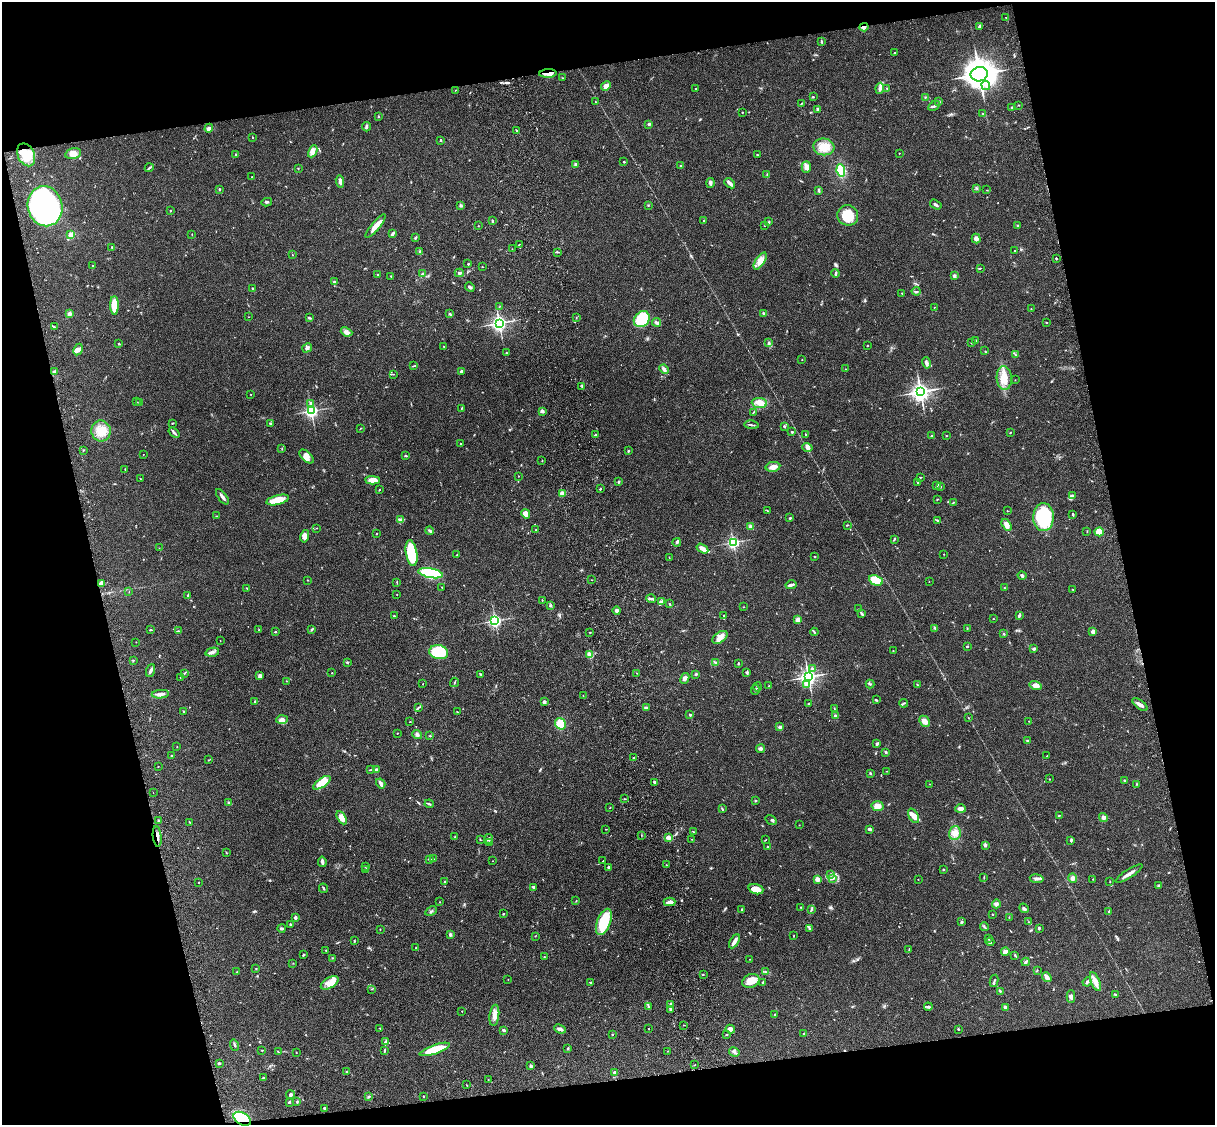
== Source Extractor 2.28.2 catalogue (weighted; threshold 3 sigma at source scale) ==
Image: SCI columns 121-4972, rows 275-4763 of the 5089 x 4924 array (HDU 1 of 3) = the unmasked area's bounding box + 8 px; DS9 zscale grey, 4 x 4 block average (1 PNG px = mean of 4 x 4 image px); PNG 1217 x 1127 px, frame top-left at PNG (2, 2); each listed source drawn as its Kron ellipse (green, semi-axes under 4 px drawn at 4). Shown black and unused: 26% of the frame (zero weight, under 3 of 4 exposures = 6% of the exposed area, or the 3 px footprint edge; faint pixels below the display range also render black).
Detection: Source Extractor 2.28.2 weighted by HDU 2 'WHT'. Background 0.0864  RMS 0.0061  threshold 0.0274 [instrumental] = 3 sigma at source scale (4.5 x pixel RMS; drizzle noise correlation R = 1.50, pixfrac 1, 0.05/0.05 arcsec/px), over >= 5 px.
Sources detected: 607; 1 inside a brighter object's white glare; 1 cosmic-ray / hot-pixel residue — neither listed nor drawn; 10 coinciding with a brighter row at this scale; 24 inside a brighter listed object's ellipse — not listed separately; of the other 571, all 500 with FLUX_AUTO >= 1.03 (the completeness limit of this list) listed and drawn (71 fainter detections not listed), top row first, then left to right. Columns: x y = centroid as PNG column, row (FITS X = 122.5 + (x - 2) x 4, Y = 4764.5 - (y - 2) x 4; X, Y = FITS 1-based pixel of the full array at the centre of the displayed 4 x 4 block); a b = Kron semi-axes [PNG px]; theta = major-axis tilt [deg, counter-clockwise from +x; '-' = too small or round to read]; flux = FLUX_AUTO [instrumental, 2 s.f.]
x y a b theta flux
1006 17 2 2 - 1.9
979 26 4 2 - 3.8
864 27 4 3 - 8.3
822 41 4 2 - 4
895 53 2 2 - 2.3
548 73 8 3 4 16
979 74 8 7 - 3400
563 78 2 2 - 1.8
986 85 5 3 - 9.7
606 86 5 4 - 18
880 88 5 3 - 15
886 88 2 2 - 1.5
695 89 2 2 - 1.7
455 90 2 2 - 1.2
813 97 2 2 - 2.6
925 97 2 2 - 2.2
596 102 3 2 - 1.4
939 102 2 2 - 6.3
802 103 4 2 - 3.8
1019 105 2 2 - 1.5
934 106 6 2 29 8.5
1012 107 2 2 - 1.9
818 109 3 3 - 9.2
742 112 2 2 - 2.6
983 113 2 2 - 1.4
378 117 2 2 - 1.6
649 124 3 2 - 5.3
366 127 5 2 - 5.7
209 128 4 3 - 8.7
516 130 3 2 - 3.3
253 137 2 2 - 2.1
441 140 2 2 - 4.4
824 147 10 8 -9 49
313 151 6 3 64 15
899 153 2 2 - 1.6
73 154 8 5 13 22
235 154 3 2 - 2.7
26 155 12 8 -64 100
757 155 2 2 - 1.9
624 162 2 2 - 3.2
575 164 3 2 - 4.1
681 166 2 2 - 2.1
806 167 6 4 90 15
149 168 4 2 - 4.3
298 168 2 2 - 1.7
841 171 6 4 -83 110
767 175 3 2 - 2.7
252 177 2 2 - 1.5
340 181 6 2 -84 14
710 183 5 3 - 7.9
730 183 6 2 -41 17
976 188 2 2 - 1.6
219 189 3 2 - 2.5
819 190 3 2 - 5.3
987 190 2 2 - 1.2
267 202 5 2 - 4.5
461 205 4 3 - 4.8
936 205 6 2 -33 8.5
45 206 20 17 -75 1000
648 206 2 2 - 2.4
170 211 2 2 - 3.4
848 215 10 10 - 84
704 220 2 2 - 1.6
492 221 3 2 - 4
769 222 2 2 - 2.9
376 226 15 3 51 37
478 226 2 2 - 1.4
765 226 2 2 - 1.6
1017 226 2 2 - 3.1
192 234 2 2 - 1.3
392 234 4 2 - 11
71 235 2 2 - 35
416 237 3 2 - 3.1
976 238 5 4 - 11
519 244 2 2 - 1.4
111 247 2 2 - 2.2
512 249 2 2 - 2.1
1015 250 2 2 - 1.1
420 252 3 2 - 3.9
557 252 4 2 - 3.8
292 255 3 2 - 1.4
1056 258 2 2 - 3.4
760 261 10 4 57 33
468 264 2 2 - 3
92 266 2 2 - 1.3
482 267 2 2 - 1.3
980 268 3 2 - 2.1
422 273 3 2 - 2.1
459 273 4 2 - 7.6
836 273 4 2 - 6.7
377 275 2 2 - 1.9
391 276 2 2 - 1.6
954 276 3 2 - 9.9
334 282 2 2 - 4.3
470 287 5 2 - 7.4
253 289 4 2 - 3.3
916 291 4 2 - 4.7
902 293 2 2 - 1.9
114 305 9 3 -89 83
500 306 2 2 - 1.3
934 307 2 2 - 1.2
1031 309 2 2 - 1.2
763 313 3 2 - 3.7
69 314 3 3 - 11
450 314 3 2 - 3.1
249 317 2 2 - 1
309 318 4 2 - 3.9
576 318 2 2 - 1.4
642 319 9 7 44 130
657 322 4 3 - 7.5
1046 322 2 2 - 2.3
499 323 3 3 - 810
54 327 2 2 - 2.7
346 332 6 4 -22 15
975 340 2 2 - 2.2
769 343 3 3 - 3.9
971 343 2 2 - 3.2
119 344 3 2 - 3
444 346 2 2 - 1.8
867 346 2 2 - 2.2
307 348 5 3 - 9.3
78 350 6 4 60 12
985 351 2 2 - 1.9
506 353 2 2 - 1.6
1015 355 3 2 - 1.9
802 360 2 2 - 1.6
926 363 5 3 - 12
414 366 3 2 - 2.4
664 369 5 3 - 10
845 369 2 2 - 1.7
461 371 3 2 - 10
54 372 4 3 - 6.9
393 374 2 2 - 1.4
1004 378 12 7 -86 43
1015 380 2 2 - 1.1
582 386 4 2 - 4.1
920 392 4 3 - 1400
251 394 2 2 - 1.3
136 402 2 2 - 1.9
139 403 2 2 - 1.8
759 403 7 5 -5 34
310 404 3 2 - 3.9
462 408 3 2 - 2.2
311 411 3 3 - 560
542 411 3 2 - 9.9
753 413 3 2 - 2.8
172 423 2 2 - 3
270 423 2 2 - 2.6
752 425 7 2 -7 5.5
784 426 3 2 - 4.3
360 429 2 2 - 1.9
101 431 10 9 - 53
792 432 2 2 - 5.8
1010 432 2 2 - 1.9
174 433 6 2 -38 7.1
595 435 2 2 - 5.4
806 435 2 2 - 3.4
931 435 2 2 - 2.5
946 435 2 2 - 1.5
461 444 2 2 - 2.2
807 447 5 4 - 11
282 449 2 2 - 1.2
83 450 2 2 - 2
628 451 2 2 - 4.1
143 454 2 2 - 1.2
306 456 9 4 -43 20
406 456 2 2 - 5.3
542 461 2 2 - 2.4
773 467 7 4 11 20
125 469 2 2 - 1.6
519 476 2 2 - 1.4
920 477 3 2 - 2.3
140 478 2 2 - 1.7
373 480 7 4 -3 36
619 481 2 2 - 3.7
918 483 4 2 - 3.9
936 486 3 2 - 6.5
941 487 2 2 - 2.9
600 489 2 2 - 2.9
379 490 2 2 - 2.3
562 493 2 2 - 70
1072 495 4 2 - 5.1
222 497 9 2 -53 12
937 499 3 2 - 1.9
278 500 11 4 14 53
953 502 4 2 - 2.9
767 511 2 2 - 2.1
1007 511 2 2 - 1.3
526 514 5 4 - 24
1073 514 3 2 - 4
217 516 2 2 - 1.2
1044 517 14 10 88 250
790 518 3 2 - 3.9
400 520 2 2 - 1.9
938 520 4 2 - 5.8
847 525 2 2 - 2.7
1006 525 6 3 -56 19
751 527 4 3 - 8.4
317 528 2 2 - 1.1
536 529 2 2 - 1.1
430 531 4 3 - 6.6
1087 531 2 2 - 1.2
1099 532 4 4 - 49
376 534 2 2 - 2.7
305 536 6 4 76 17
894 539 4 2 - 3.2
677 542 4 2 - 4.8
733 542 2 2 - 590
159 548 2 2 - 1.2
702 549 6 3 -31 24
411 553 13 5 -80 180
944 554 2 2 - 1.1
457 555 2 2 - 1.6
814 556 2 2 - 2
669 558 2 2 - 1.4
430 573 12 4 -10 220
1022 576 4 3 - 6.6
308 580 2 2 - 1.6
591 580 2 2 - 1.2
876 580 7 5 -26 110
929 581 2 2 - 1
397 582 3 2 - 2.1
101 583 4 3 - 17
791 585 5 2 - 9.6
442 587 3 2 - 1.7
247 588 3 2 - 1.3
1004 588 2 2 - 2.5
1073 589 3 2 - 1.8
129 592 2 2 - 1.4
188 595 3 2 - 4.5
397 595 2 2 - 1.3
651 599 5 3 - 6.9
542 600 2 2 - 2.1
662 602 4 3 - 14
669 604 2 2 - 2.4
550 606 2 2 - 3
744 607 2 2 - 1.2
858 609 2 2 - 2.2
617 610 4 3 - 8.7
862 613 3 2 - 6.6
724 615 2 2 - 2.4
1019 615 4 3 - 4.7
394 616 3 2 - 3.2
798 619 3 3 - 25
993 619 2 2 - 1.6
495 621 3 3 - 620
935 628 4 2 - 5
967 628 2 2 - 2.2
312 629 3 2 - 2.9
151 630 3 2 - 2.9
259 630 2 2 - 1.1
178 631 2 2 - 1.2
276 632 2 2 - 2.7
590 632 2 2 - 2
814 632 4 2 - 3.6
1093 632 3 3 - 17
1004 634 3 2 - 3.2
720 637 8 5 35 22
220 640 2 2 - 1.1
136 642 2 2 - 1.2
967 646 2 2 - 4.4
1034 649 3 3 - 5.6
893 651 2 2 - 1.7
212 652 7 3 13 9.7
439 652 9 7 -12 190
590 655 2 2 - 160
133 660 2 2 - 1.9
347 662 3 2 - 4.3
715 662 3 2 - 3.5
738 664 3 2 - 3.2
812 669 2 2 - 27
151 670 6 3 69 9.3
184 673 2 2 - 2.4
332 673 2 2 - 1.8
637 673 2 2 - 1.3
747 673 3 2 - 3.9
481 674 3 2 - 2.3
696 674 3 2 - 2.1
260 676 3 2 - 14
180 677 2 2 - 1.6
808 677 3 3 - 1100
685 678 6 3 63 12
287 681 2 2 - 1.3
454 682 5 2 - 2.8
423 684 3 2 - 1.2
806 684 4 3 - 11
870 684 4 2 - 3.5
917 685 2 2 - 2.3
769 686 2 2 - 1.9
1035 686 6 4 -15 21
757 687 4 2 - 3.2
755 690 5 2 - 4.2
160 694 8 3 3 13
583 696 2 2 - 1.3
876 700 3 2 - 3.1
255 702 2 2 - 9.8
544 702 3 3 - 7.2
809 703 2 2 - 7.7
903 703 4 2 - 4.3
1140 704 9 3 -37 16
418 708 3 2 - 2.6
646 708 4 3 - 7.9
834 708 2 2 - 1.4
183 711 2 2 - 1.7
457 712 3 2 - 1.6
690 715 3 2 - 3.8
835 715 3 2 - 3.4
968 718 2 2 - 1.6
282 720 6 4 3 15
924 721 6 4 -44 19
1029 721 2 2 - 1.5
410 722 2 2 - 3.4
560 724 6 5 - 90
780 727 4 3 - 5.6
397 733 2 2 - 3
417 734 5 3 - 8.2
430 736 2 2 - 2.4
1028 741 4 2 - 3.3
877 744 4 3 - 5.4
177 747 2 2 - 1.2
761 749 4 3 - 10
886 752 3 2 - 3.7
171 755 2 2 - 2.2
1047 756 3 2 - 1.8
634 757 2 2 - 2.8
208 760 2 2 - 1.4
158 766 2 2 - 1.1
371 770 2 2 - 1.6
376 770 3 3 - 9.8
886 771 3 2 - 1
870 773 3 2 - 3.5
1049 779 2 2 - 1.8
1124 780 3 2 - 3.2
655 782 3 2 - 6.8
322 783 10 4 35 58
381 783 5 3 - 12
929 784 2 2 - 1.2
1137 784 2 2 - 1.1
153 793 2 2 - 2.4
625 799 2 2 - 1.3
755 800 2 2 - 2.8
229 802 3 3 - 4.7
429 804 4 2 - 4.8
878 806 6 5 - 26
610 808 3 2 - 1.2
722 809 3 2 - 3
961 809 5 3 - 19
1059 815 2 2 - 2.1
914 816 8 4 -59 24
1103 817 4 3 - 12
342 818 7 4 -59 28
771 820 6 2 -34 4.4
159 821 4 2 - 3.5
190 822 2 2 - 1.6
799 825 2 2 - 1.5
605 829 2 2 - 1.4
870 829 3 2 - 8.7
694 832 2 2 - 1.6
955 833 7 6 - 24
641 835 2 2 - 1.1
157 836 10 2 -83 10
455 837 2 2 - 1.7
669 837 4 3 - 15
480 839 2 2 - 1.7
488 839 5 2 - 4.9
691 839 2 2 - 1.1
765 840 2 2 - 1.8
1071 841 4 2 - 4.7
490 843 4 3 - 5.3
985 846 3 2 - 1.6
768 847 3 2 - 3
226 853 2 2 - 1.4
430 859 4 2 - 6.5
433 859 2 2 - 2.6
493 861 2 2 - 1.2
603 861 2 2 - 2.4
322 862 5 2 - 12
666 865 2 2 - 1.4
365 867 2 2 - 1.6
608 867 2 2 - 11
366 869 3 2 - 8.2
943 870 2 2 - 2.1
830 874 2 2 - 2
1129 874 15 2 32 22
984 877 3 2 - 2.4
1073 878 4 4 - 11
817 879 2 2 - 57
832 879 3 2 - 3.9
918 879 2 2 - 1.3
1037 879 7 3 -8 10
1093 879 2 2 - 1
1110 881 2 2 - 1.2
199 882 2 2 - 1.3
444 882 2 2 - 5.2
1159 886 3 3 - 6
533 887 3 2 - 6.6
323 888 5 2 - 3.9
756 889 7 5 -17 41
576 901 2 2 - 1.6
440 902 2 2 - 1.2
670 902 6 3 1 15
996 904 4 4 - 9.7
801 907 2 2 - 1.7
1024 908 5 3 - 7.1
742 909 2 2 - 9.6
811 909 4 2 - 4.7
431 911 6 2 29 4.8
1109 911 3 2 - 4.3
503 914 2 2 - 2.8
992 914 2 2 - 4
295 917 2 2 - 11
1009 918 4 2 - 1.7
604 922 14 6 70 160
962 922 3 2 - 3.5
1029 922 2 2 - 1.6
290 924 2 2 - 4.2
984 927 4 2 - 4.1
282 928 4 3 - 5.2
809 928 3 2 - 5
1039 928 3 2 - 4.9
380 929 2 2 - 1.6
450 934 4 3 - 5.4
535 936 2 2 - 1.4
793 936 2 2 - 1.5
988 939 2 2 - 2.4
355 941 2 2 - 1.4
734 941 7 2 59 26
990 942 4 2 - 4.7
416 948 2 2 - 1.7
909 949 2 2 - 1.1
326 951 2 2 - 1.1
1005 952 4 3 - 22
303 955 3 2 - 4.7
1015 955 3 2 - 3.3
544 957 2 2 - 1.4
332 958 2 2 - 1.8
749 959 2 2 - 1.2
1026 962 4 2 - 6
293 963 2 2 - 1.2
256 968 2 2 - 1.4
1037 970 2 2 - 1.3
236 972 2 2 - 1.3
766 972 3 2 - 2.8
703 974 2 2 - 1.8
1047 977 5 3 - 20
508 980 2 2 - 1
751 981 9 7 24 44
994 981 6 2 81 4.1
591 982 3 2 - 3.4
763 982 2 2 - 3.8
1087 982 5 2 - 8.1
1095 982 10 4 -67 32
330 983 10 5 31 28
372 989 2 2 - 1.6
1000 991 3 2 - 3
1116 995 3 2 - 4.3
1071 997 6 3 -88 9
670 1004 2 2 - 8.6
648 1006 3 2 - 3.7
928 1007 4 3 - 5.4
1005 1007 3 3 - 7.5
670 1009 4 2 - 8
462 1011 2 2 - 1.7
494 1015 11 4 82 21
774 1015 3 2 - 4.2
684 1025 2 2 - 1.3
380 1028 2 2 - 2.2
649 1028 2 2 - 1.6
560 1029 6 3 -24 10
730 1029 5 3 - 15
958 1029 3 2 - 2.5
503 1030 3 2 - 5.9
804 1033 2 2 - 1.9
612 1035 2 2 - 3
726 1035 2 2 - 1.9
386 1042 4 3 - 5.4
235 1045 6 2 -72 5.1
568 1048 3 2 - 3.5
435 1049 16 4 19 96
262 1050 2 2 - 1.2
384 1051 4 2 - 3.1
668 1051 2 2 - 1.8
278 1052 2 2 - 1.7
296 1052 2 2 - 1.6
734 1052 5 2 - 6.7
219 1063 3 2 - 4.9
694 1065 2 2 - 1.5
531 1066 3 3 - 5.9
347 1072 2 2 - 3.4
614 1072 3 2 - 6.1
264 1078 2 2 - 2
488 1079 2 2 - 1.4
466 1085 2 2 - 1.6
290 1095 4 3 - 7.1
369 1096 4 2 - 3.8
423 1096 2 2 - 1.8
297 1101 3 2 - 3.2
289 1102 3 2 - 3.9
324 1108 3 2 - 4.4
242 1119 9 6 -31 160
Overlapping masked pixels (flux is a lower limit): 4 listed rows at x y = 864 27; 548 73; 157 836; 242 1119
Diffuse or blended objects may show on this block-average render without a row.